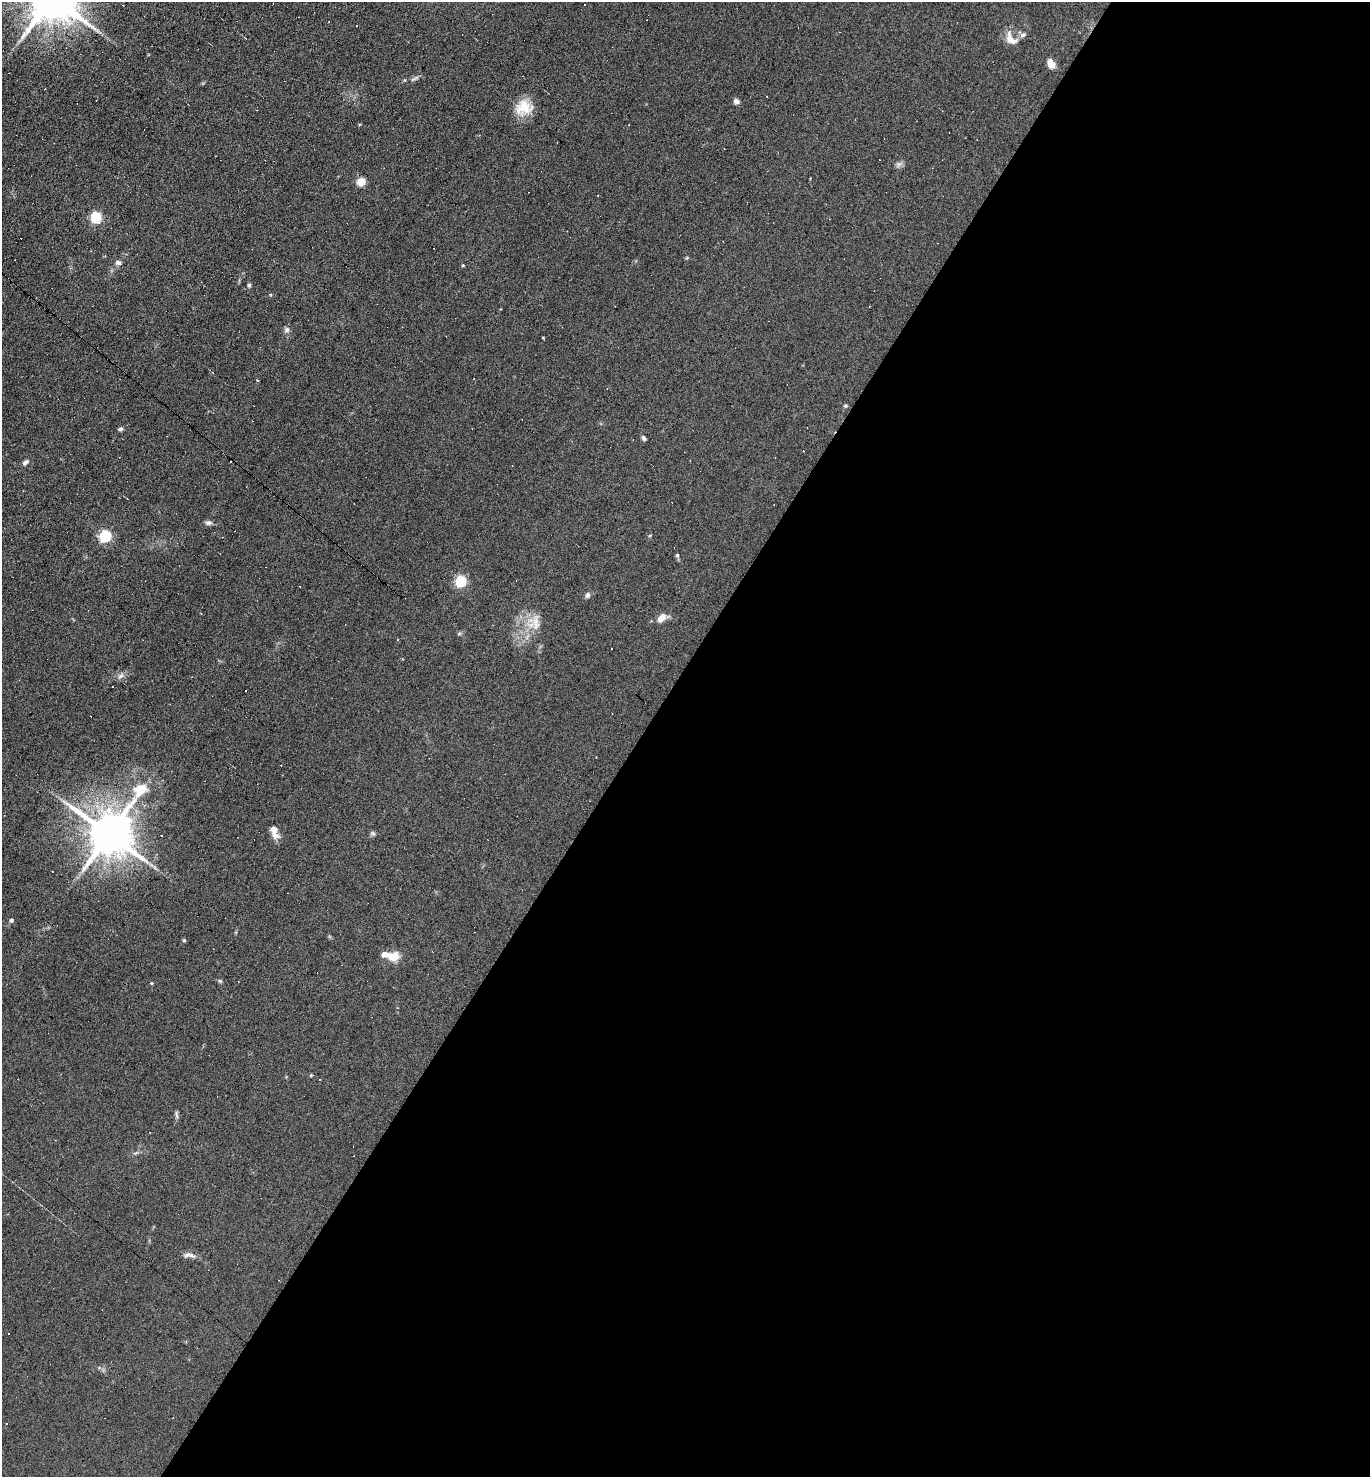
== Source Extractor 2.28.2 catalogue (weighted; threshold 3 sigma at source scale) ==
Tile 12 of 4 x 4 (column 4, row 3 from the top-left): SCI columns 4249-5616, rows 1476-2950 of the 5904 x 5899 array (HDU 1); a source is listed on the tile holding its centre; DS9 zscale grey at full resolution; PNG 1372 x 1479 px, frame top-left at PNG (2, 2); no overlay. Shown black and unused: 54% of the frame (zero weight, under 4 of 8 exposures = <1% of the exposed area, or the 3 px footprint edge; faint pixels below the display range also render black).
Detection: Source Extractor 2.28.2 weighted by HDU 2 'WHT'; one run over the whole footprint, this tile lists its part. Background 0.0782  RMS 0.0066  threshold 0.0268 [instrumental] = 3 sigma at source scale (4.09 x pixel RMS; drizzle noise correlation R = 1.36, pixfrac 0.8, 0.05/0.05 arcsec/px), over >= 5 px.
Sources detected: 92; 46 cosmic-ray / hot-pixel residue — not listed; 3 inside a brighter listed object's ellipse — not listed separately; the other 43 listed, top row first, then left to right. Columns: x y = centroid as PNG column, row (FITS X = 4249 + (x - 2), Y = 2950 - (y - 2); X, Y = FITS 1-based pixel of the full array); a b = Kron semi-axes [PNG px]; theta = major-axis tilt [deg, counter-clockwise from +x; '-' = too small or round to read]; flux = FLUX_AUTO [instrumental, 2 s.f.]
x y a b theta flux
1023 35 9 6 20 2
1011 40 19 10 -24 6.2
1051 63 9 7 -51 6.7
736 101 7 6 - 2.1
526 106 24 15 -40 11
899 164 10 7 36 2
361 182 5 5 - 23
96 217 5 5 - 57
118 263 8 6 -3 1.7
463 265 4 4 - 0.56
249 285 6 4 -62 0.88
271 295 5 3 - 0.59
287 330 8 7 - 1.8
543 337 3 3 - 1.7
845 406 5 5 - 0.97
120 429 7 5 21 1.1
644 438 6 4 -43 1.3
25 462 8 5 32 1.7
208 523 9 6 0 1.9
105 536 6 5 - 71
677 555 6 5 - 1.1
461 581 6 5 - 49
587 595 8 6 74 1.6
201 614 3 2 - 0.38
662 617 10 6 46 6.6
536 623 28 17 -75 13
397 639 3 3 - 0.7
611 649 2 2 - 0.44
121 676 11 6 44 2.2
112 686 3 2 - 0.81
141 789 8 6 25 21
108 810 3 3 - 73
274 832 17 8 -72 5.3
373 833 7 5 -21 1.2
109 834 13 11 -35 2700
155 857 4 4 - 0.67
11 920 5 4 - 1.7
184 940 4 4 - 0.68
393 957 15 12 18 7.5
220 981 5 5 - 0.86
151 983 4 4 - 0.6
176 1115 12 4 -86 1.3
191 1255 12 5 -28 2.4
Overlapping masked pixels (flux is a lower limit): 1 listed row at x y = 109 834